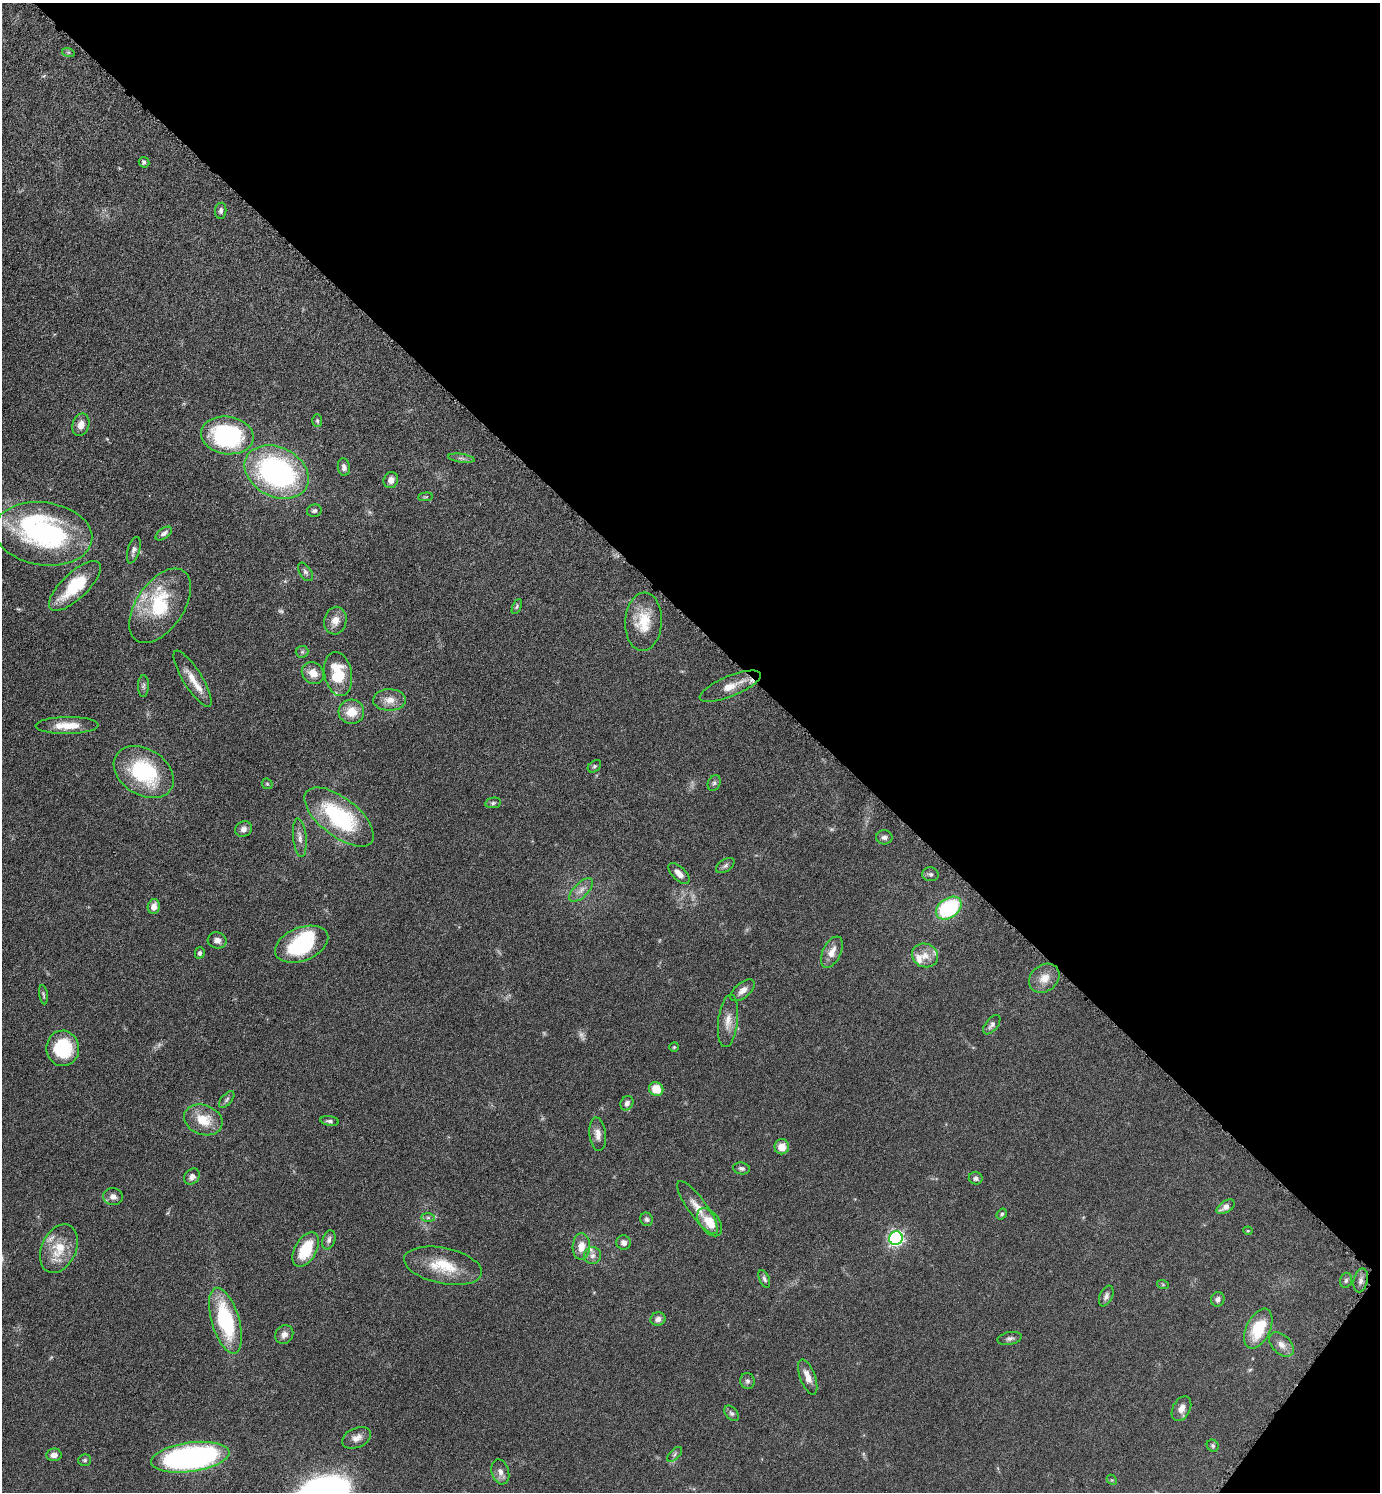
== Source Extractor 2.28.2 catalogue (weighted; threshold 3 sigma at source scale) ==
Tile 8 of 4 x 4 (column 4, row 2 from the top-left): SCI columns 4296-5673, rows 2987-4476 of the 5975 x 5973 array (HDU 1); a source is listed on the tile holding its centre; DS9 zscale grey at full resolution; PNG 1382 x 1494 px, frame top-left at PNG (2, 3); each listed source drawn as its Kron ellipse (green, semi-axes under 4 px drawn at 4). Shown black and unused: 42% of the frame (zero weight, under 4 of 8 exposures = <1% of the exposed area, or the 3 px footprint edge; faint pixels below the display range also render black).
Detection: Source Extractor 2.28.2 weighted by HDU 2 'WHT'; one run over the whole footprint, this tile lists its part. Background 0.0485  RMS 0.004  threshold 0.0165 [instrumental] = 3 sigma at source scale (4.09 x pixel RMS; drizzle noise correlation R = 1.36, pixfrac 0.8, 0.05/0.05 arcsec/px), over >= 5 px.
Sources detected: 121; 4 too faint to see at this stretch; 3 inside a brighter object's white glare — neither listed nor drawn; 7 inside a brighter listed object's ellipse — not listed separately; the other 107 listed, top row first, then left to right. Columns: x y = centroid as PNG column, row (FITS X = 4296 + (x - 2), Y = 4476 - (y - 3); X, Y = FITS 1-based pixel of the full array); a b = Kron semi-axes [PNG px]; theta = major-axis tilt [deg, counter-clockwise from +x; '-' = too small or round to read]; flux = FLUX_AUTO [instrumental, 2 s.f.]
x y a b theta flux
68 52 6 4 -17 0.55
144 162 5 5 - 0.98
221 211 8 5 83 1.1
317 421 6 5 - 0.59
81 425 11 8 74 3
227 435 26 19 -8 52
461 458 13 3 -8 0.93
344 467 9 6 -82 1.4
277 472 34 24 -26 85
391 480 8 7 - 2
426 497 7 3 5 0.43
314 511 7 6 - 0.89
164 533 9 5 35 1.3
43 534 49 31 -8 63
134 550 13 6 73 1.4
305 572 10 6 -56 1.1
75 586 33 13 43 16
160 606 42 24 55 20
517 606 8 4 64 0.61
335 621 14 11 77 3.6
643 622 29 18 87 11
302 652 6 6 - 0.77
313 673 12 10 -41 3.8
338 674 22 13 -78 14
192 679 32 9 -58 5.3
143 686 11 5 89 1
730 686 33 10 22 6.6
389 700 16 10 0 3.9
351 712 13 12 - 6.4
67 725 31 8 1 6.6
594 766 7 5 40 0.67
144 772 32 23 -32 32
714 783 8 6 65 0.86
267 784 6 5 - 0.47
493 803 8 5 11 0.75
339 817 41 19 -38 37
244 829 9 7 29 1.8
884 837 8 7 - 1.2
300 838 19 6 -84 2.4
725 866 10 6 33 1.1
679 873 13 6 -44 2.6
930 874 8 7 - 0.96
581 890 15 7 45 2.4
154 906 7 6 - 2.9
949 908 14 9 36 34
217 940 9 8 - 2.1
302 944 28 16 22 30
832 952 17 9 65 4
200 953 6 5 - 0.86
925 955 13 11 -21 4
1044 978 16 13 39 4.6
743 990 14 7 39 2.4
43 995 10 4 -81 0.62
728 1021 26 10 83 4.2
992 1025 11 6 52 1.4
674 1047 5 4 - 0.46
63 1048 18 16 -89 20
656 1089 7 6 - 6.8
227 1100 10 5 50 1
627 1103 7 6 - 1.4
203 1120 20 15 -21 8.8
330 1121 9 5 -9 0.99
598 1134 17 8 -83 2.8
782 1147 7 7 - 4.1
741 1168 8 6 -8 0.96
192 1176 9 7 45 1.9
976 1178 7 6 - 1.1
113 1197 10 8 -9 2.1
1226 1207 10 6 33 2.3
697 1208 32 9 -54 5.8
1002 1214 6 4 53 0.62
428 1218 7 4 0 0.83
647 1219 7 6 - 0.95
710 1222 16 9 -52 6.5
1248 1231 4 4 - 0.38
896 1238 7 6 - 92
329 1240 10 6 71 1.4
624 1243 7 7 - 1.8
581 1247 13 8 88 4.3
59 1249 25 17 65 11
306 1249 19 10 61 14
592 1256 8 8 - 1.7
443 1266 39 18 -12 14
764 1279 9 5 -66 0.95
1346 1280 8 5 74 0.81
1361 1280 12 7 77 1.7
1163 1285 6 4 -19 0.44
1106 1296 11 6 66 1.3
1218 1299 7 6 - 1.4
658 1319 7 6 - 1.7
225 1321 34 13 -73 32
1258 1329 21 12 65 14
284 1334 10 8 51 2
1010 1338 12 6 11 1.2
1281 1344 14 9 -44 2.8
808 1377 19 7 -69 3.6
747 1381 8 7 - 1
1181 1409 13 8 63 2.9
731 1413 9 6 -49 0.97
357 1438 15 9 23 2.8
1213 1446 6 5 - 0.66
675 1454 9 5 46 0.86
54 1455 7 6 - 2.1
190 1457 39 14 8 99
85 1460 6 5 - 0.68
500 1472 12 8 -73 2.2
1112 1480 6 4 -43 0.41